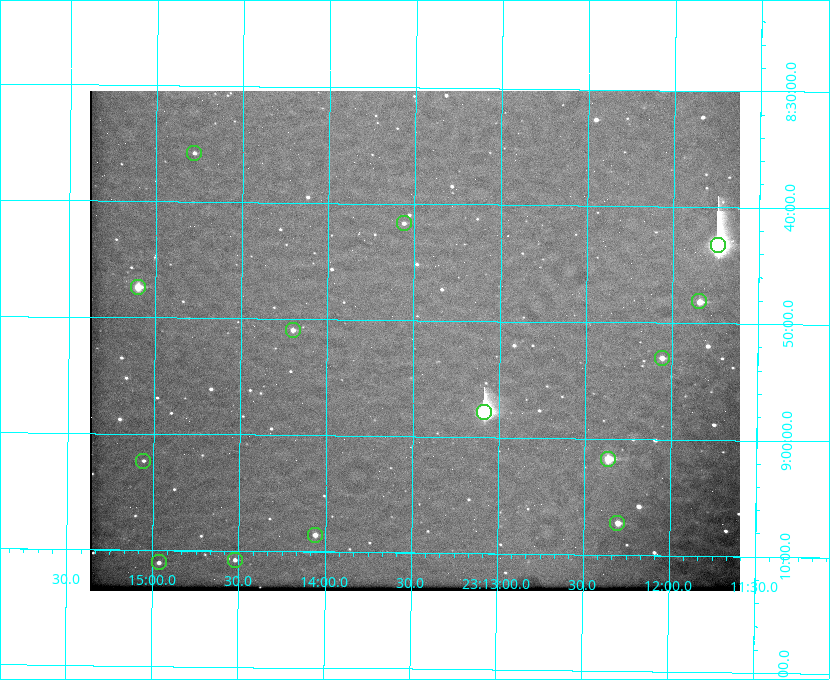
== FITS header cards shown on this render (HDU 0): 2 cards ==
NAXIS1  =                  650 / Width of table row in bytes
NAXIS2  =                  500 / Number of rows in table

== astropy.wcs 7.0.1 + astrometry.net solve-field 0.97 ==
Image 650 x 500 px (HDU 0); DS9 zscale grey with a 90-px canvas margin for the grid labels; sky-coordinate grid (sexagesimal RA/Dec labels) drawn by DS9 from the SOLVED WCS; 14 Tycho-2 reference stars matched to detected sources circled (green)
Header WCS: none
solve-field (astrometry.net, Tycho-2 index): SOLVED blind (the file carries no WCS)
Solved WCS: RA---TAN-SIP/DEC--TAN-SIP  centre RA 23:13:30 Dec +08:52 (348.37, +8.86 deg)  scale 5.16 arcsec/px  FOV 55.9' x 43.0'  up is +179 deg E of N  parity flipped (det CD > 0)
(file carries no celestial WCS; the grid is the blind solution)
Tycho-2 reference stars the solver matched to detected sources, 14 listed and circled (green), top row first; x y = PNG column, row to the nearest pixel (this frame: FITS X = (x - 90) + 1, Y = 500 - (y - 91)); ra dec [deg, ICRS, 3 dp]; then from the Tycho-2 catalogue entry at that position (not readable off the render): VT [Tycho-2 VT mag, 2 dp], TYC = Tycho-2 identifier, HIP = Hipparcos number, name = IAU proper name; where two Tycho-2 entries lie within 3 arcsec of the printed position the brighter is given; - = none
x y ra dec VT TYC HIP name
194 153 348.695 +8.597 11.30 1161-1571-1 - -
404 223 348.391 +8.694 11.47 1161-728-1 - -
718 245 347.934 +8.720 5.17 1161-1795-1 114520 -
138 287 348.775 +8.789 8.97 1161-884-1 114784 -
699 301 347.960 +8.802 9.24 1161-1027-1 - -
293 330 348.550 +8.849 10.80 1161-574-1 - -
662 358 348.014 +8.883 10.51 1161-1048-1 - -
484 412 348.271 +8.963 6.92 1161-1161-1 114608 -
608 459 348.091 +9.029 8.14 1161-448-1 114562 -
143 461 348.765 +9.039 11.87 1161-1547-1 - -
617 523 348.075 +9.120 9.77 1161-768-1 - -
315 535 348.514 +9.143 10.38 1161-1071-1 - -
235 560 348.631 +9.180 11.26 1161-1559-1 - -
159 562 348.741 +9.184 11.62 1161-452-1 - -